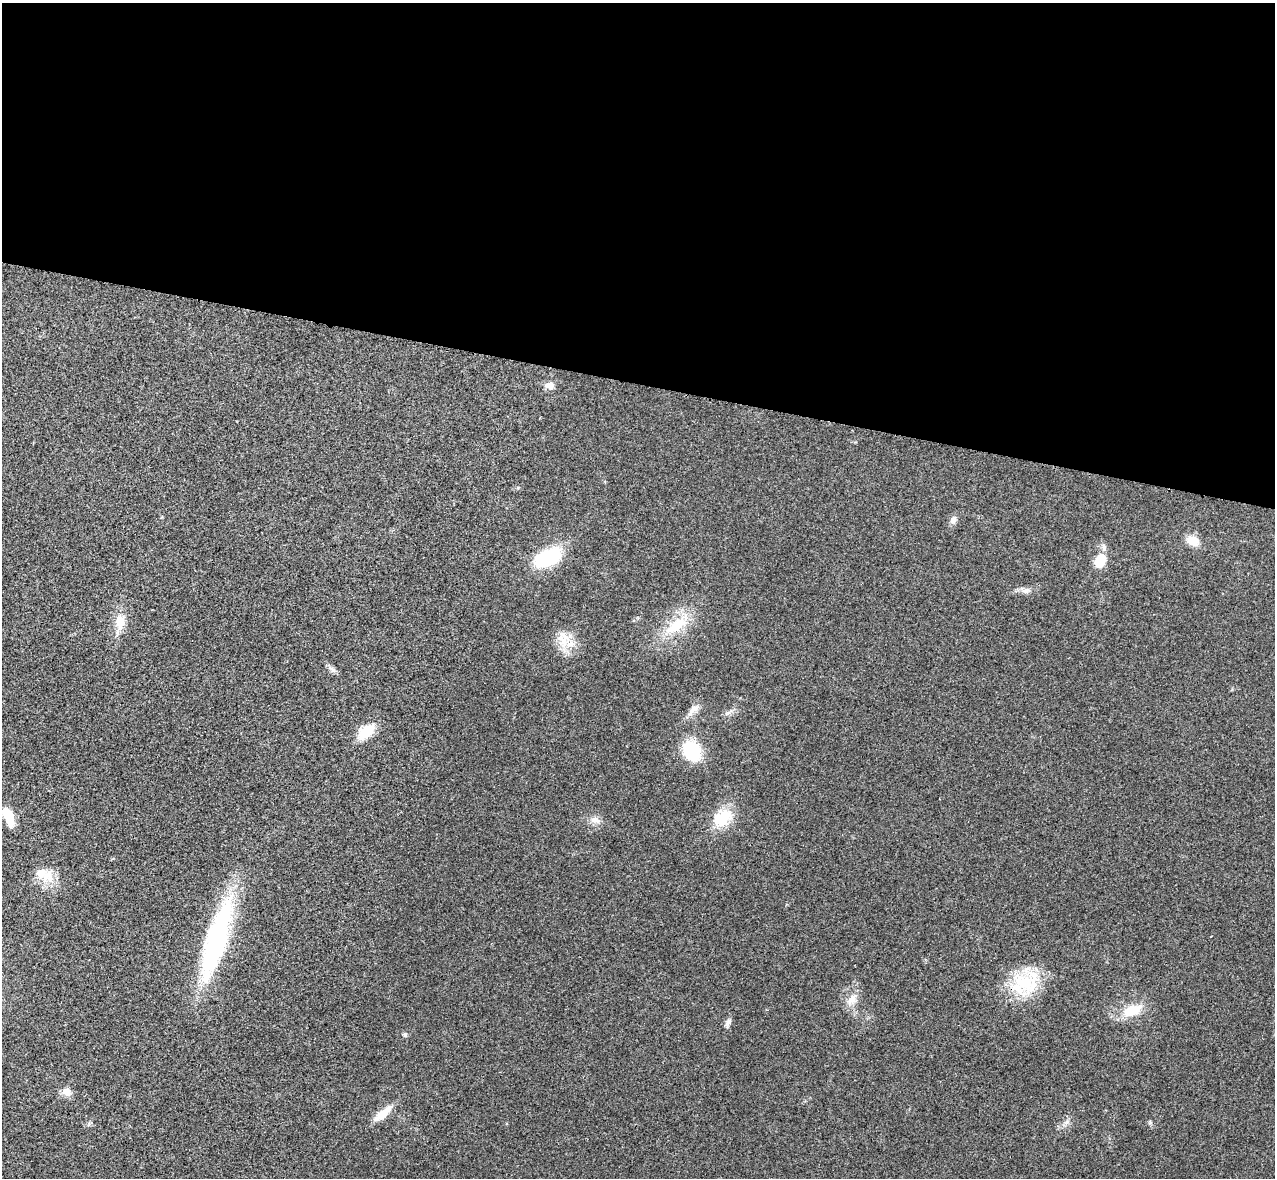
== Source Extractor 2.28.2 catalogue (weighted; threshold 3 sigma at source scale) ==
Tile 3 of 4 x 4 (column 3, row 1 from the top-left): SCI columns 2566-3838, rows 3710-4885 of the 5134 x 5189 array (HDU 1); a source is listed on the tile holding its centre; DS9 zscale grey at full resolution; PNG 1277 x 1180 px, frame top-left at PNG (2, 3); no overlay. Shown black and unused: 32% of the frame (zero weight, under 3 of 4 exposures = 6% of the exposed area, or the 3 px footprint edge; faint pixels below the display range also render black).
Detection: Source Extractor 2.28.2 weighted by HDU 2 'WHT'; one run over the whole footprint, this tile lists its part. Background 0.0207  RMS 0.0044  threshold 0.0197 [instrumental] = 3 sigma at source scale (4.5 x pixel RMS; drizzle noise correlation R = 1.50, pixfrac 1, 0.05/0.05 arcsec/px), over >= 5 px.
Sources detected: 27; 1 inside a brighter listed object's ellipse — not listed separately; the other 26 listed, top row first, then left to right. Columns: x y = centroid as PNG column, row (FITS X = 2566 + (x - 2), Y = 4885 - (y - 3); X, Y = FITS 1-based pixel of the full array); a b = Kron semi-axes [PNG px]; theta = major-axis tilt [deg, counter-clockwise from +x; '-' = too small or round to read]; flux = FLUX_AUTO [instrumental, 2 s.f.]
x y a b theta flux
550 385 12 8 0 2.9
953 520 11 8 69 1.9
1193 541 16 11 -26 5.3
547 558 26 14 23 32
1100 561 16 11 66 8.5
1026 590 13 7 4 2.3
120 622 20 12 88 6.9
676 626 34 15 35 15
562 640 27 13 -61 7.9
332 669 13 6 -41 1.6
695 708 13 9 20 2.7
366 732 24 14 37 8.5
692 751 19 15 -65 25
8 816 17 8 -63 12
722 818 30 19 37 13
595 820 16 8 -22 2.9
40 873 14 12 4 6.5
216 939 99 22 73 71
1025 984 40 29 -6 24
852 999 18 9 58 4.3
1132 1011 23 12 22 10
728 1023 12 6 60 1.6
405 1034 6 5 - 0.86
67 1092 13 11 -48 3.2
383 1114 25 9 41 7.1
1067 1122 7 4 71 1.1
Unlisted compact peaks at least as high as the median listed source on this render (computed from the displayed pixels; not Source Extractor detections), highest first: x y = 1150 1122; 89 1124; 728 713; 162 517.